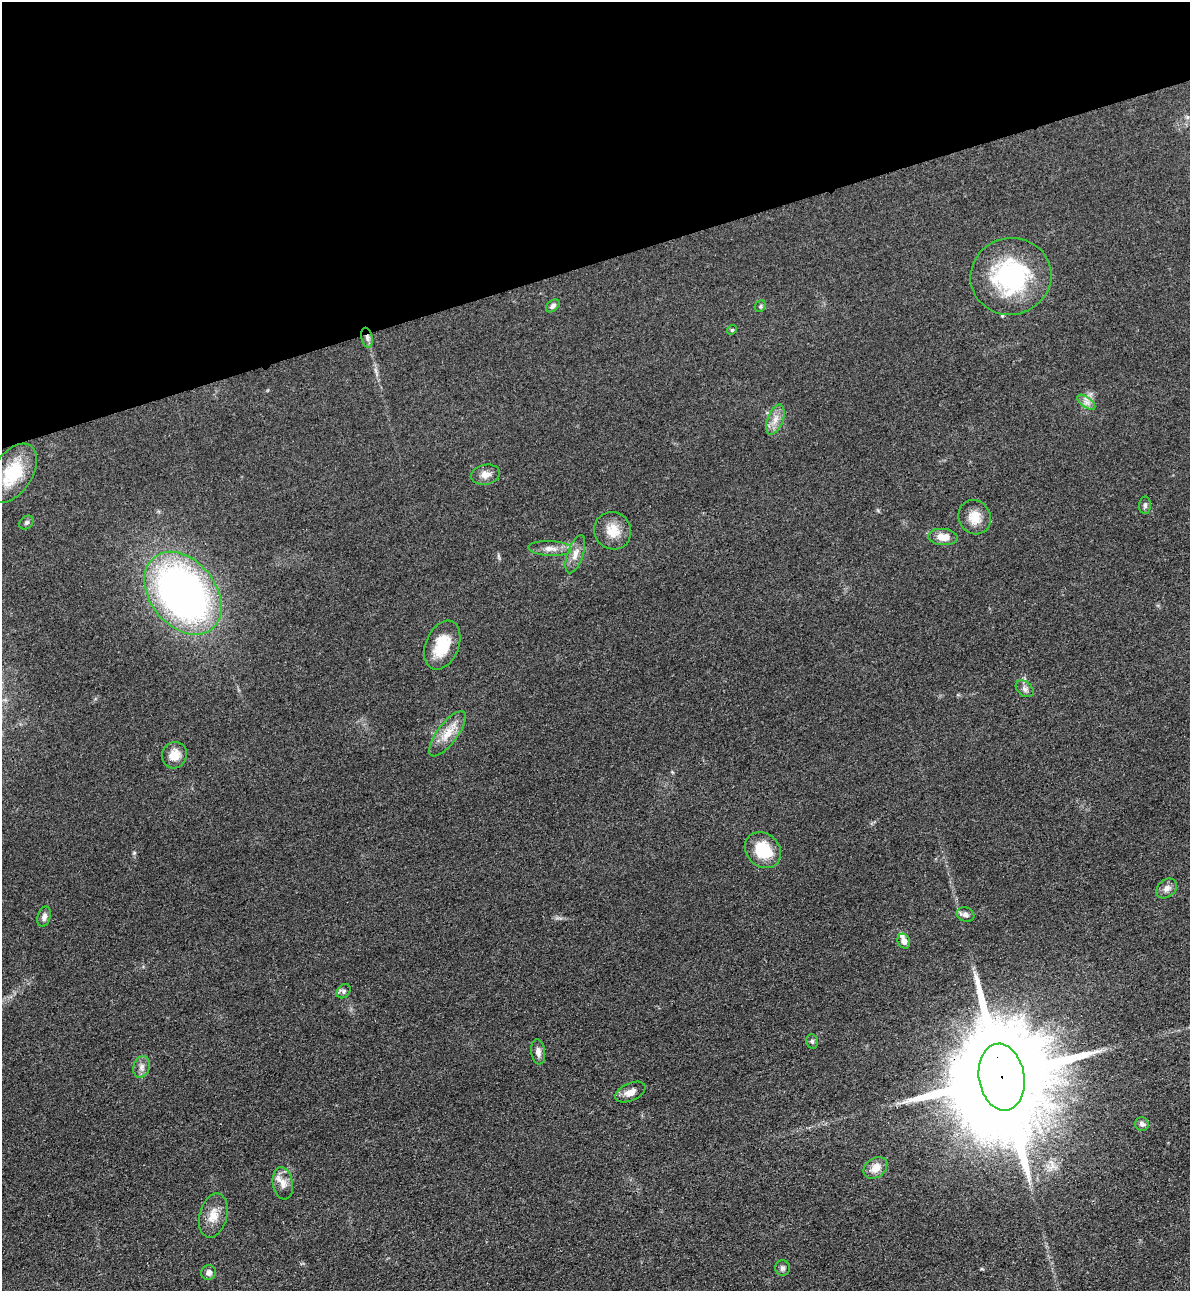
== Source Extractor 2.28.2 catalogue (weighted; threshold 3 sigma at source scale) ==
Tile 3 of 4 x 4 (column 3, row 1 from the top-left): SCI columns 2659-3846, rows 3897-5185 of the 5195 x 5212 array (HDU 1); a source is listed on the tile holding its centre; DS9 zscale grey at full resolution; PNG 1192 x 1293 px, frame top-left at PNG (2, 2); each listed source drawn as its Kron ellipse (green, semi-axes under 4 px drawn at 4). Shown black and unused: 20% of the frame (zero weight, under 3 of 4 exposures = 3% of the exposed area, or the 3 px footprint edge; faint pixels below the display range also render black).
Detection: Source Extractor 2.28.2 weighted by HDU 2 'WHT'; one run over the whole footprint, this tile lists its part. Background 0.0675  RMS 0.0084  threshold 0.0378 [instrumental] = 3 sigma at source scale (4.5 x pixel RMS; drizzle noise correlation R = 1.50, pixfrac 1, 0.05/0.05 arcsec/px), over >= 5 px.
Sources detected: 39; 1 inside a brighter listed object's ellipse — not listed separately; the other 38 listed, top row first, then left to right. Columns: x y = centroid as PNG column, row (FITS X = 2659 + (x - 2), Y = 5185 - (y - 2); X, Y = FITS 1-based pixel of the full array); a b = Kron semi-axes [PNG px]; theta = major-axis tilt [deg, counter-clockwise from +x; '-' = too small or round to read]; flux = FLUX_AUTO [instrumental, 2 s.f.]
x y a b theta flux
1011 276 40 38 15 99
553 306 8 5 40 2.4
760 306 6 5 - 1.2
732 330 5 4 - 0.99
367 338 10 5 -78 3
1086 402 10 5 -36 3.7
775 419 16 8 69 7.2
13 473 33 19 57 36
486 475 14 10 10 6.2
1145 505 9 6 89 2.1
975 517 17 16 - 12
26 522 8 6 44 2
613 531 19 18 - 14
943 537 15 8 -4 11
550 548 22 7 -3 7
575 554 20 8 71 7.4
183 593 46 32 -51 420
442 645 26 16 67 26
1025 689 10 7 -40 3.1
447 734 27 10 53 14
174 755 13 12 - 11
763 850 19 16 -43 28
1167 888 11 8 40 4.9
965 915 9 7 -19 3.5
44 917 10 6 74 3.7
904 941 7 6 - 4.6
344 991 8 6 48 2.2
812 1041 7 5 -77 1.9
538 1052 12 7 -82 4.3
141 1067 11 8 71 4
1002 1077 33 22 -80 31000
630 1092 16 8 24 6.6
1142 1124 7 6 - 3
875 1168 13 9 38 9.6
283 1183 16 10 -81 7.9
213 1215 22 13 75 12
782 1268 7 7 - 2.4
209 1273 7 7 - 4.2
Overlapping masked pixels (flux is a lower limit): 2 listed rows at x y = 367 338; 1002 1077